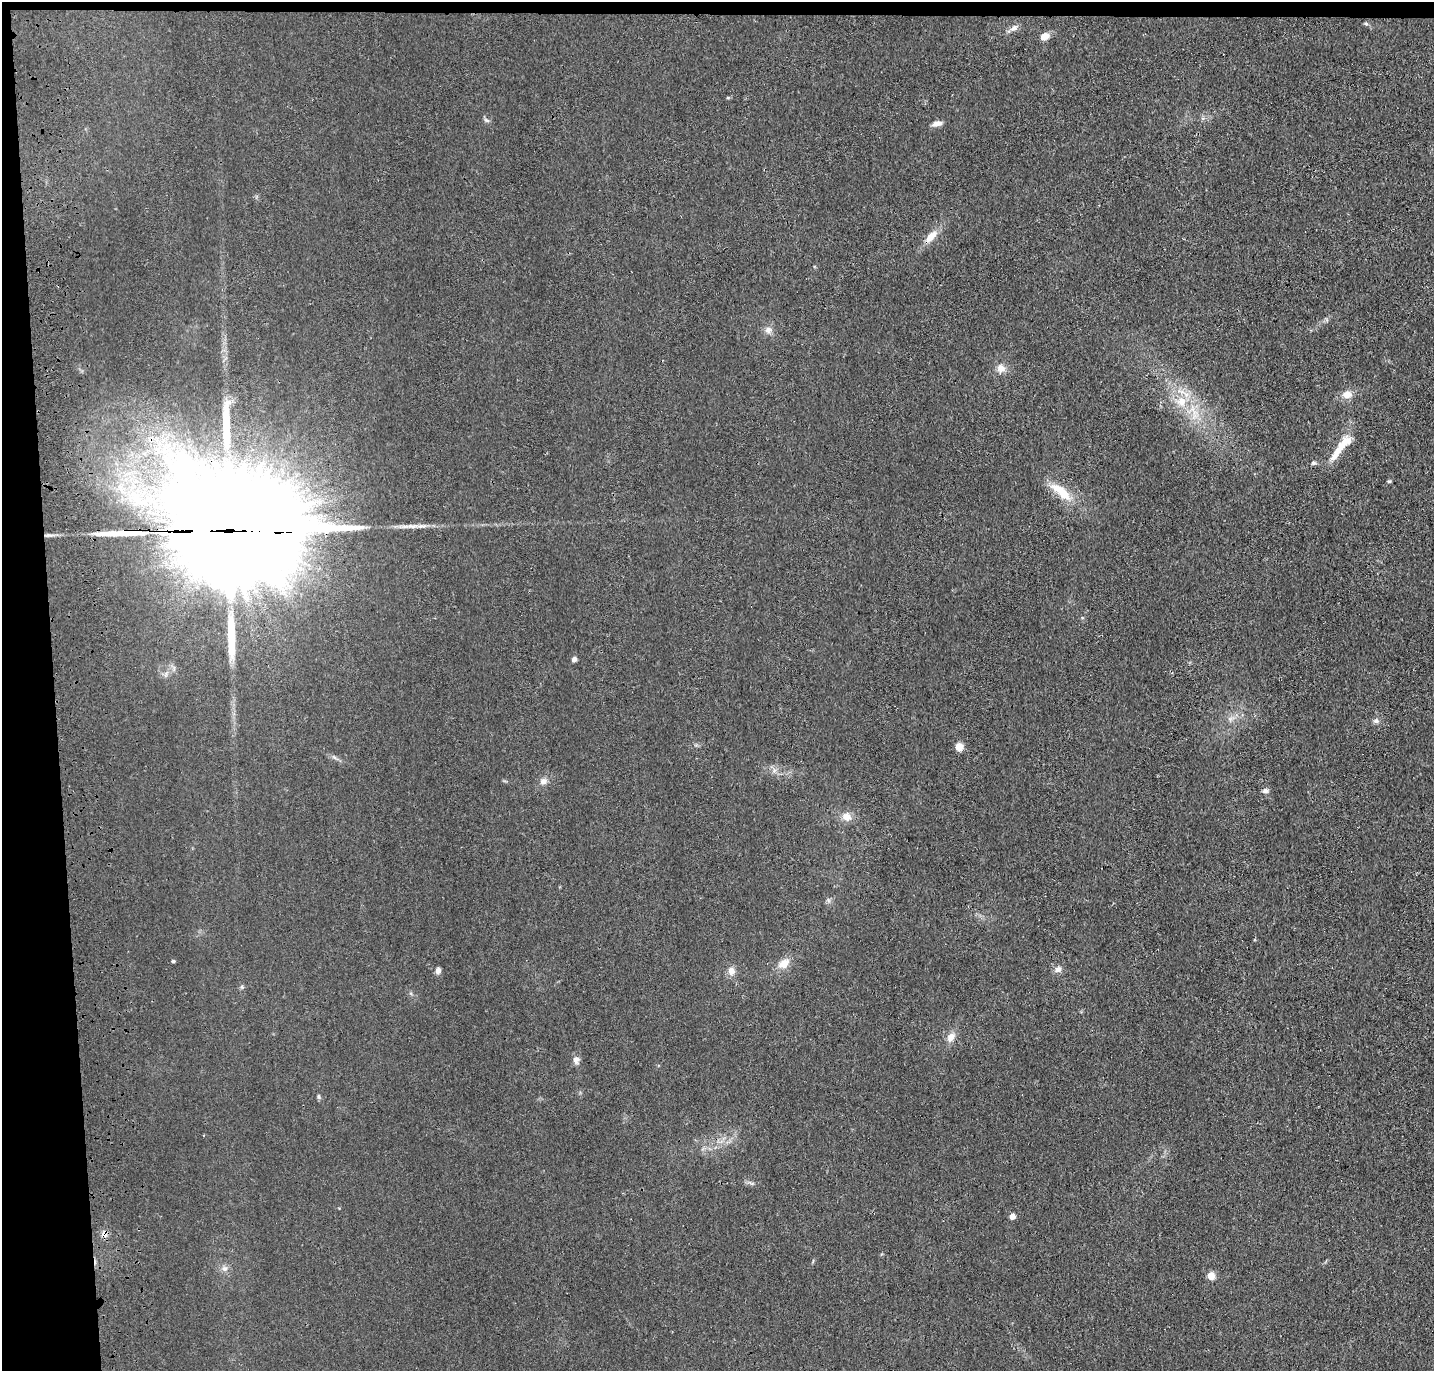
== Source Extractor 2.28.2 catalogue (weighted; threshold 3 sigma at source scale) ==
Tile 1 of 3 x 3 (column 1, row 1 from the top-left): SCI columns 116-1547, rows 2855-4223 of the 4528 x 4340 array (HDU 1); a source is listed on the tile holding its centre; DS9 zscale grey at full resolution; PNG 1436 x 1373 px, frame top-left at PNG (2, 2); no overlay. Shown black and unused: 5% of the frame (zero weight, under 3 of 4 exposures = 6% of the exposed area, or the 3 px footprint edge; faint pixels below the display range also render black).
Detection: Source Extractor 2.28.2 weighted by HDU 2 'WHT'; one run over the whole footprint, this tile lists its part. Background 0.0236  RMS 0.0056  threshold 0.0254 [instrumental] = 3 sigma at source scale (4.5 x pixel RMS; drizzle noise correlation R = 1.50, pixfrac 1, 0.05/0.05 arcsec/px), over >= 5 px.
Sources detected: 40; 1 long thin detection or spike segment (spike, bleed or trail) — not listed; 2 inside a brighter listed object's ellipse — not listed separately; the other 37 listed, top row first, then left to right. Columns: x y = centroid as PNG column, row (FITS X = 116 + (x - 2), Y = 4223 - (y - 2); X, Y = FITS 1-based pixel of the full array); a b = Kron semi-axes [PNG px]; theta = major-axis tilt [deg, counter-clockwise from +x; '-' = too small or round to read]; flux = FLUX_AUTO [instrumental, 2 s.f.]
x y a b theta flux
1366 24 6 4 -2 0.84
1014 28 11 7 36 2.7
1045 36 9 7 28 4.8
486 120 9 4 -27 1.2
937 124 12 6 12 3.1
931 236 20 9 47 6.7
768 330 9 9 - 2.9
1001 368 11 10 - 4.3
1347 394 12 9 7 5
1182 402 14 13 - 9.8
226 424 68 10 -89 22
1338 451 44 9 57 11
1313 463 6 5 - 1.2
1389 481 5 3 - 0.72
1061 491 33 11 -39 14
231 531 59 27 -2 46000
231 637 62 10 -88 22
574 659 6 5 - 1.7
1376 721 7 7 - 1.6
959 747 5 5 - 20
774 770 7 6 - 1.8
543 781 9 8 - 2.8
1265 791 8 6 4 1.7
847 817 12 10 -32 5
173 961 4 3 - 0.9
784 964 12 9 36 6.7
1058 969 9 8 - 2.6
438 970 8 6 80 2.2
731 971 11 9 -78 3.6
242 987 5 5 - 0.78
951 1037 12 9 49 4.3
576 1060 9 9 - 2.5
318 1097 6 5 - 0.94
1012 1216 5 4 - 5.3
104 1234 10 9 - 2.9
224 1268 8 8 - 2.5
1211 1276 5 5 - 16
Overlapping masked pixels (flux is a lower limit): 2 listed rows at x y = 231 531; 104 1234